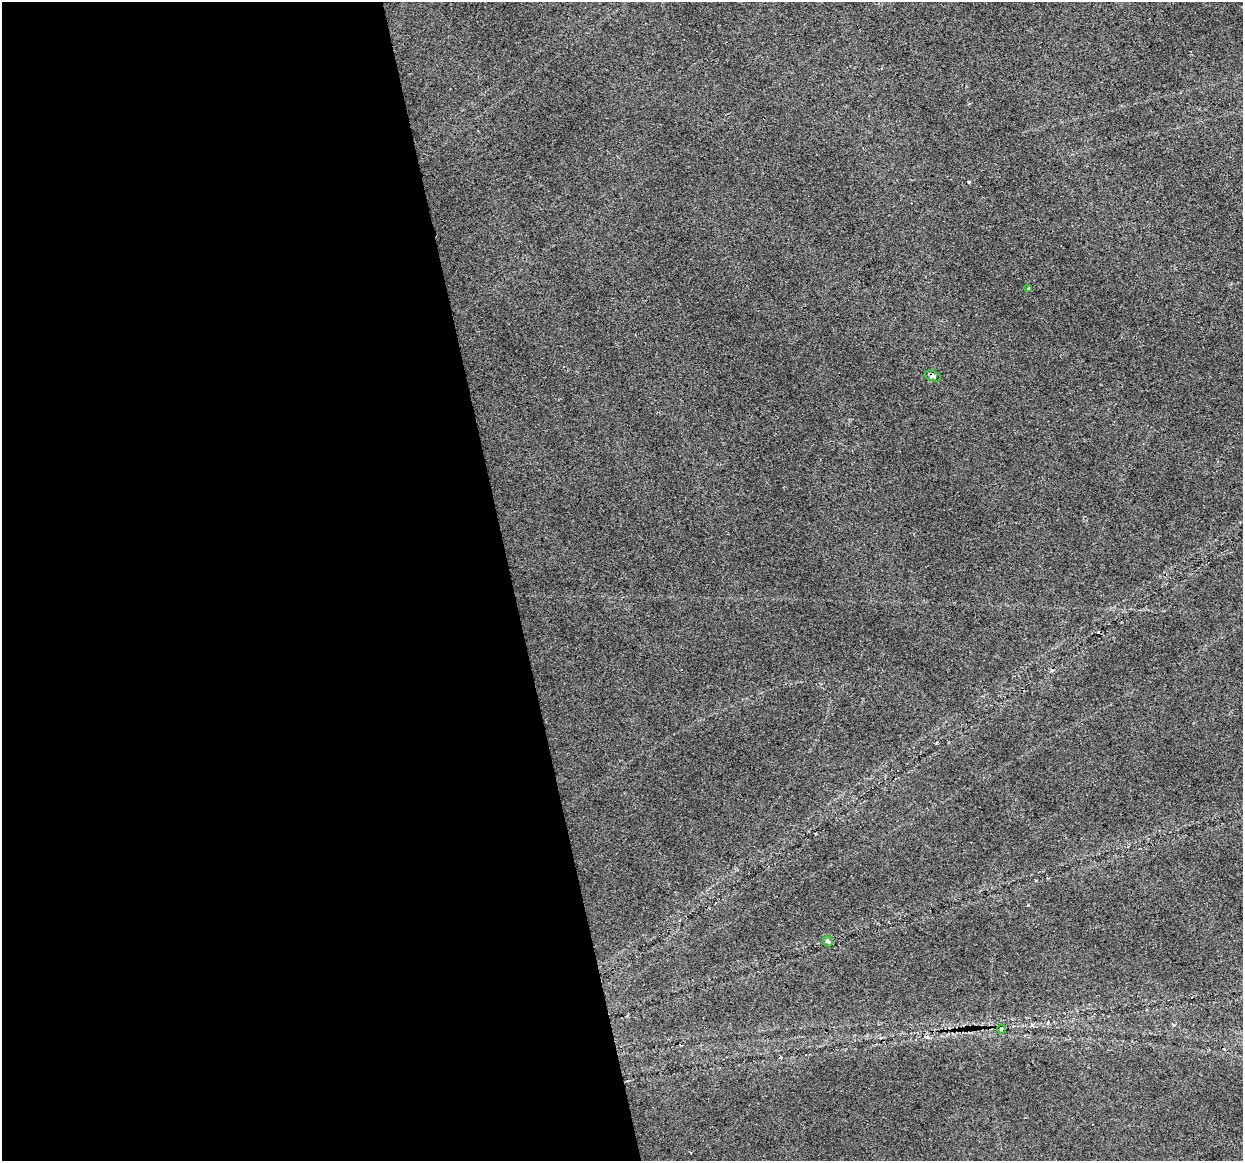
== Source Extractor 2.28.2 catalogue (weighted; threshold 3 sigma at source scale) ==
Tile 9 of 4 x 4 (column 1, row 3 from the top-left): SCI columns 1-1241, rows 1239-2397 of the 4965 x 4747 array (HDU 1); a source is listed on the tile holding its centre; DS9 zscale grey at full resolution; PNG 1245 x 1163 px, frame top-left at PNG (2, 2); each listed source drawn as its Kron ellipse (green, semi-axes under 4 px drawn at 4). Shown black and unused: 41% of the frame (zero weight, under 2 of 3 exposures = <1% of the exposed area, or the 3 px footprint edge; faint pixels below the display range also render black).
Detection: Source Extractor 2.28.2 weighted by HDU 2 'WHT'; one run over the whole footprint, this tile lists its part. Background 0.0253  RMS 0.0084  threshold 0.0378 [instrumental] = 3 sigma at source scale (4.5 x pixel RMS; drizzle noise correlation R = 1.50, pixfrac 1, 0.0396/0.0396 arcsec/px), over >= 5 px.
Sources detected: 7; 3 cosmic-ray / hot-pixel residue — neither listed nor drawn; the other 4 listed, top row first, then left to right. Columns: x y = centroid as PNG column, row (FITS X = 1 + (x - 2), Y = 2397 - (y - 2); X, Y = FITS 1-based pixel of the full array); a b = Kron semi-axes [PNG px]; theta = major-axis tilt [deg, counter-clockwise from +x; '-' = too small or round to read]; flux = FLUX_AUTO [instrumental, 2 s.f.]
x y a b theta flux
1029 289 3 3 - 5.2
933 376 8 5 -22 2.6
828 941 5 5 - 1.7
1002 1029 4 4 - 3.7
Overlapping masked pixels (flux is a lower limit): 2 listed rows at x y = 933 376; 1002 1029